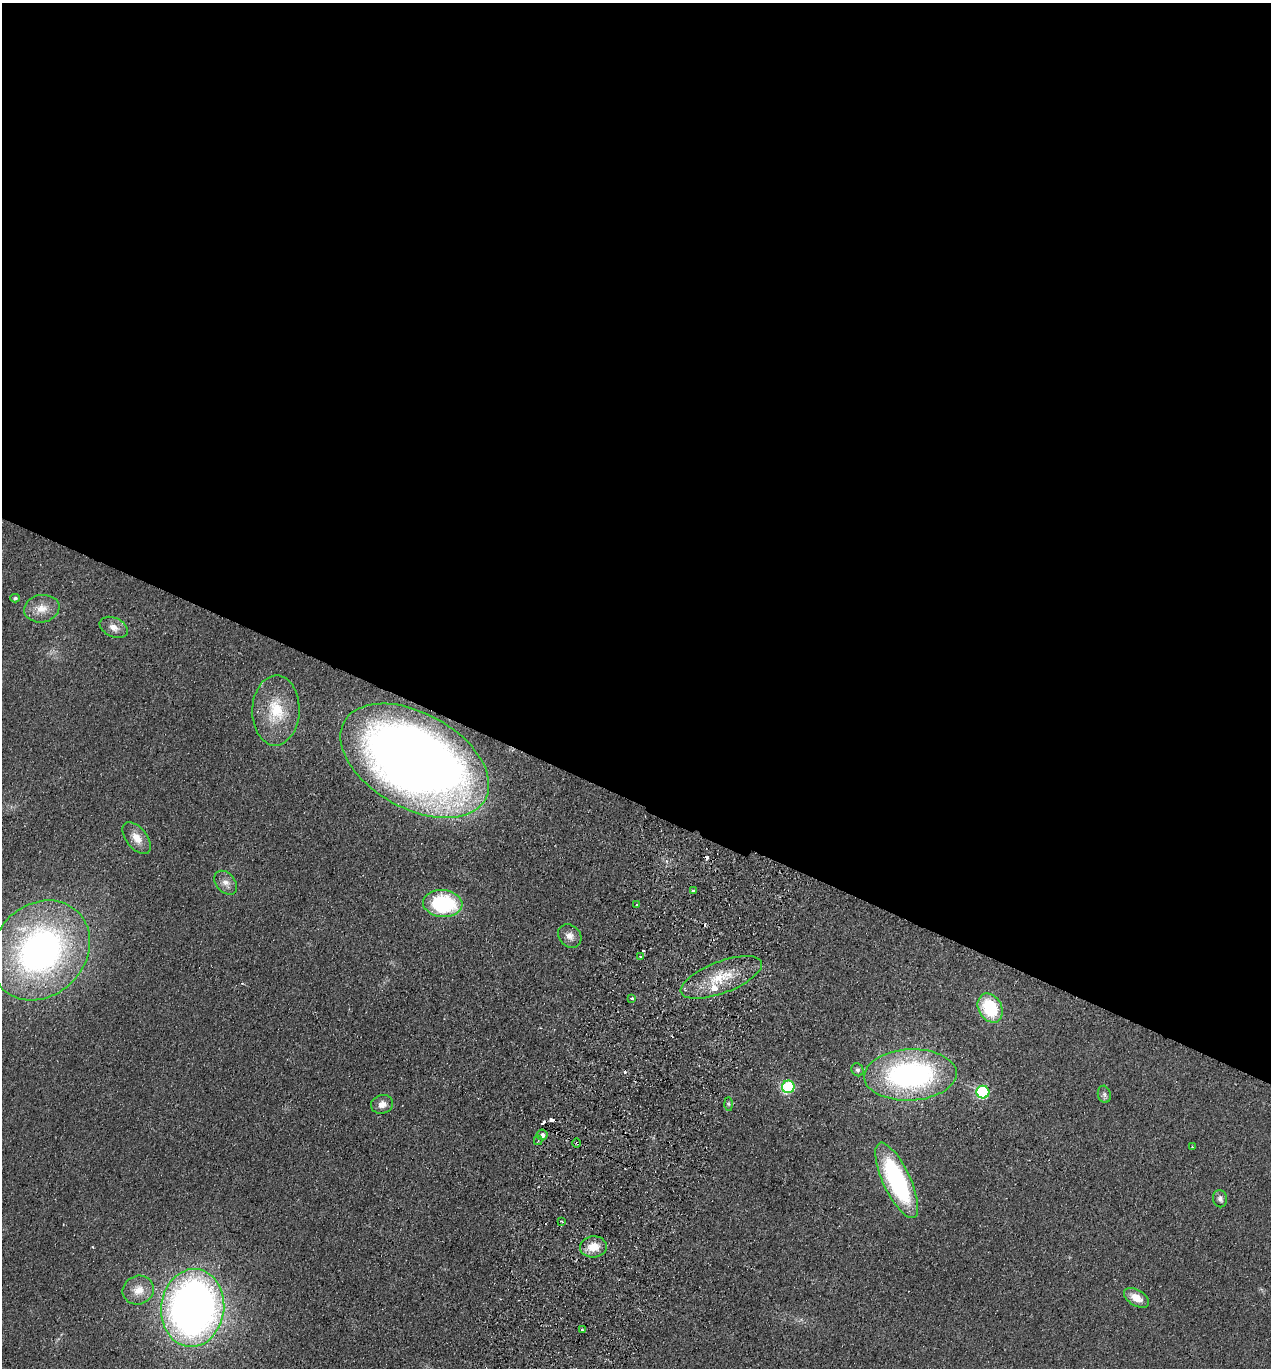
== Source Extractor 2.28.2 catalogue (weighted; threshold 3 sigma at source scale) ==
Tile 3 of 4 x 4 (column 3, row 1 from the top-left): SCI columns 2728-3996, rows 4123-5488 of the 5585 x 5513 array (HDU 1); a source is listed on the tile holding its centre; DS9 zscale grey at full resolution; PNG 1273 x 1370 px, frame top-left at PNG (2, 3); each listed source drawn as its Kron ellipse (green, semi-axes under 4 px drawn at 4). Shown black and unused: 58% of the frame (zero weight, under 2 of 3 exposures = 3% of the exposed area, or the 3 px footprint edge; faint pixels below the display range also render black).
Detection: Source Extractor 2.28.2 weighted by HDU 2 'WHT'; one run over the whole footprint, this tile lists its part. Background 0.0489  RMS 0.0093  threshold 0.0417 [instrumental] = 3 sigma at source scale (4.5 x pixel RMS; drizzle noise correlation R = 1.50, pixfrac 1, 0.05/0.05 arcsec/px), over >= 5 px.
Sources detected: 43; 7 cosmic-ray / hot-pixel residue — neither listed nor drawn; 1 inside a brighter listed object's ellipse — not listed separately; the other 35 listed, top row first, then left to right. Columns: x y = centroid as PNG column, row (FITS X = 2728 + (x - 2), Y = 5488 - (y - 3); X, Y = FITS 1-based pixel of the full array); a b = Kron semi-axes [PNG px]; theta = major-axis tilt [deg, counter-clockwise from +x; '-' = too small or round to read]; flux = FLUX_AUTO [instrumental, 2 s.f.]
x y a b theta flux
15 598 4 4 - 2.1
42 609 18 13 10 13
114 627 15 9 -24 7.4
276 710 35 23 88 41
415 761 81 47 -29 1100
137 838 18 10 -51 11
226 883 13 9 -49 6.8
694 891 4 3 - 3
443 904 20 13 -5 94
636 905 3 2 - 1.4
570 936 13 10 -44 6.6
40 950 54 45 46 350
640 957 3 2 - 1.3
721 977 43 16 21 34
632 998 3 3 - 3.4
990 1008 15 11 -61 51
857 1070 7 5 -57 2.1
910 1075 46 25 3 210
788 1087 6 6 - 90
983 1092 6 6 - 110
1104 1094 9 6 -77 2.4
382 1104 11 9 18 6.9
728 1104 7 4 -88 1.4
542 1135 5 5 - 3.8
538 1140 5 4 - 1.4
577 1143 4 3 - 1.2
1192 1147 3 3 - 0.77
897 1180 41 13 -65 150
1220 1199 8 7 - 3.2
561 1221 3 2 - 0.85
593 1247 13 10 4 14
138 1290 16 14 22 13
1136 1298 14 8 -31 12
193 1308 39 31 83 640
582 1330 3 3 - 3.8
Overlapping masked pixels (flux is a lower limit): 2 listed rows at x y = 415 761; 577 1143